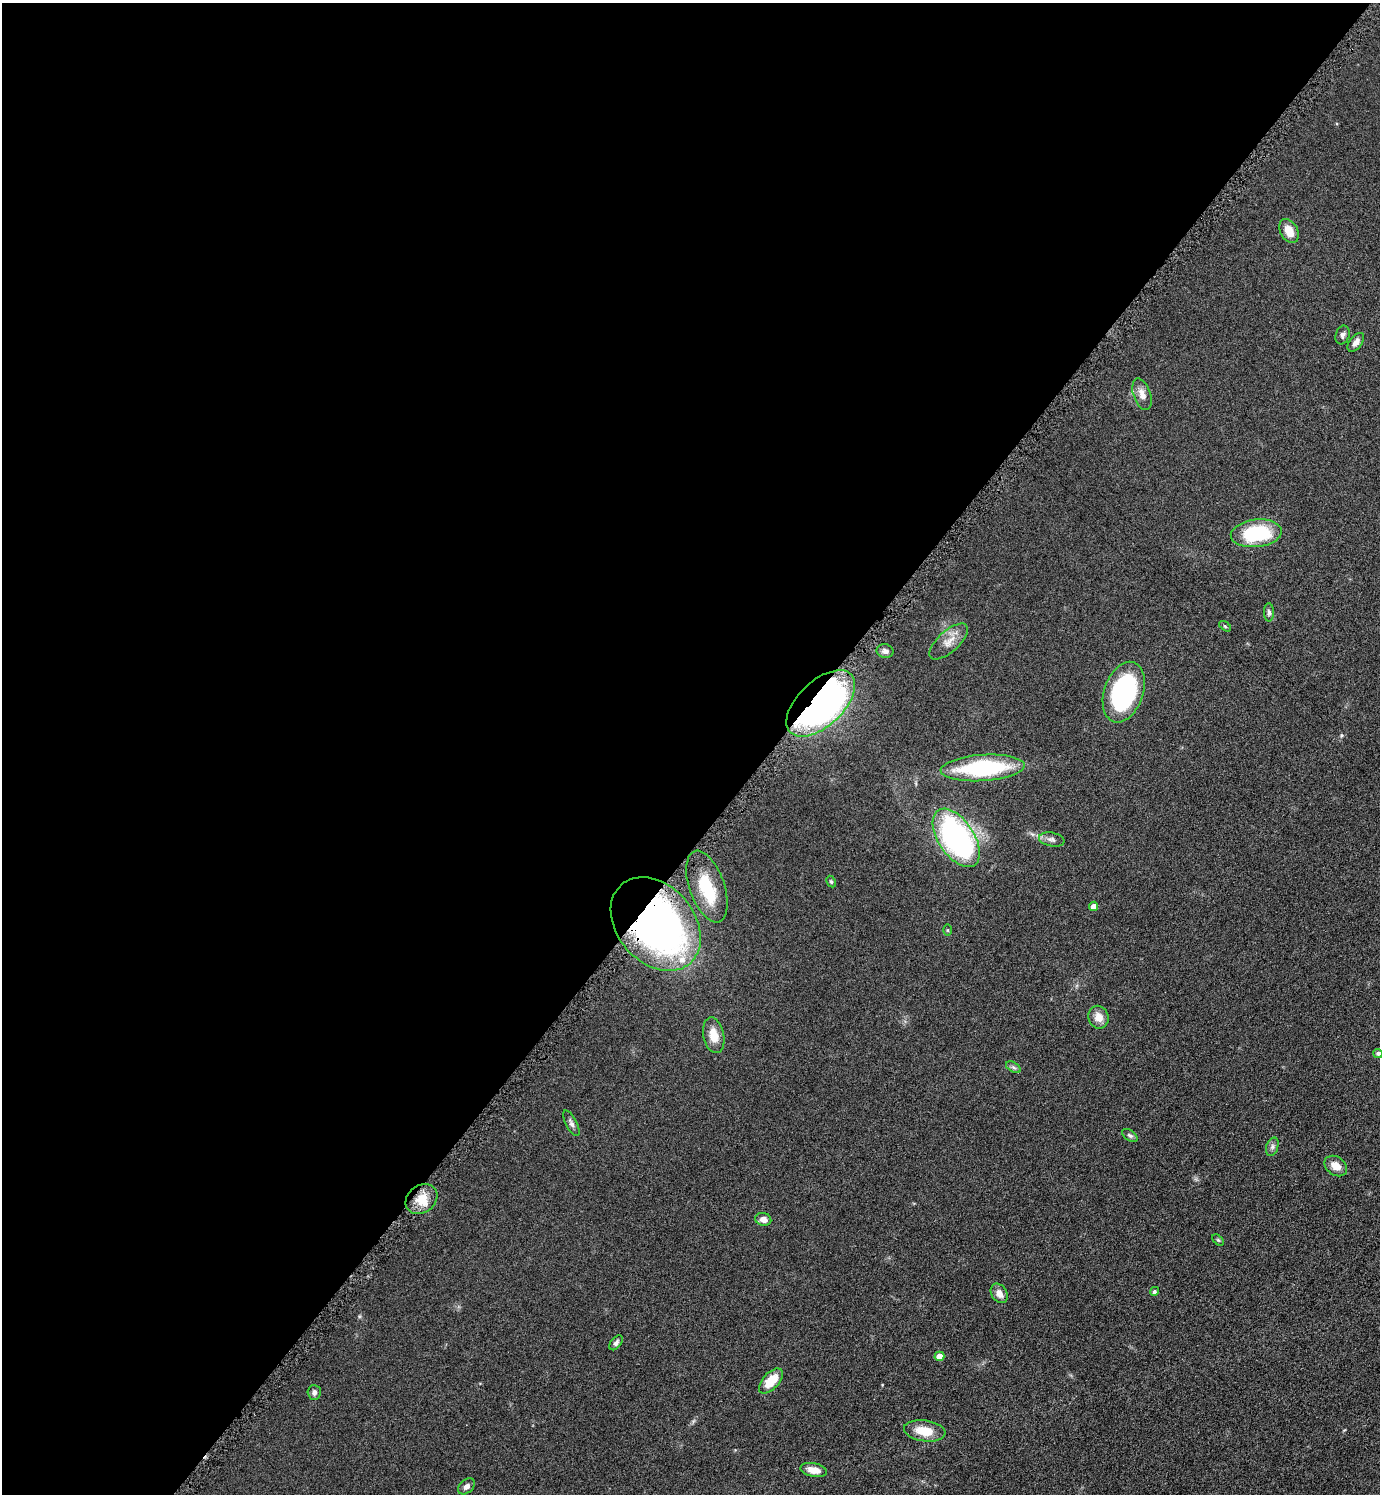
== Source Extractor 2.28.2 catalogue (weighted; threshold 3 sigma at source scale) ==
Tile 5 of 4 x 4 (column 1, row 2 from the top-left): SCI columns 174-1551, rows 2998-4489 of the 5998 x 5995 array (HDU 1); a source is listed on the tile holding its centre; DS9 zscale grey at full resolution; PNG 1382 x 1496 px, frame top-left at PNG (2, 3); each listed source drawn as its Kron ellipse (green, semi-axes under 4 px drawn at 4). Shown black and unused: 56% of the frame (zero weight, under 4 of 8 exposures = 1% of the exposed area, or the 3 px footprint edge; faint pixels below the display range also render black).
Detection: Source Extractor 2.28.2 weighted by HDU 2 'WHT'; one run over the whole footprint, this tile lists its part. Background 0.0953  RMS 0.0062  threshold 0.0252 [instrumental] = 3 sigma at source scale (4.09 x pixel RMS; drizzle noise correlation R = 1.36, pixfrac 0.8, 0.05/0.05 arcsec/px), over >= 5 px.
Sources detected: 41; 1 inside a brighter object's white glare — neither listed nor drawn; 1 inside a brighter listed object's ellipse — not listed separately; the other 39 listed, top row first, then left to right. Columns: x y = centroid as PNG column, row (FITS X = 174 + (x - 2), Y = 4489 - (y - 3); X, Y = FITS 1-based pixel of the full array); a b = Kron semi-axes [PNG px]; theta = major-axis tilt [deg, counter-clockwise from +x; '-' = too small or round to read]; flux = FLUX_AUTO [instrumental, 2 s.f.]
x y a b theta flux
1289 231 13 8 -61 8.2
1343 335 9 6 69 1.8
1356 342 11 6 52 3.4
1142 394 16 8 -71 4.9
1256 533 26 13 7 40
1269 612 9 5 -89 1.5
1225 626 7 3 -37 0.71
949 641 24 10 42 6.9
885 651 8 7 - 2
1124 692 31 19 71 90
821 703 42 22 43 260
983 768 42 13 4 62
956 838 33 18 -56 140
1052 839 13 7 -11 2.5
831 882 6 4 -62 0.8
707 887 37 17 -71 25
1094 906 4 4 - 4.6
656 924 52 38 -49 300
947 930 6 4 -90 0.6
1098 1017 11 10 - 6
714 1035 18 10 -78 8.4
1378 1053 5 4 - 1.4
1013 1067 8 4 -31 1.3
571 1123 14 5 -63 2.1
1130 1135 9 5 -36 1.3
1272 1147 9 6 72 1.7
1336 1166 12 9 -35 5.9
421 1199 17 13 38 11
763 1219 8 6 -13 3.5
1218 1240 7 4 -44 0.88
1154 1291 4 4 - 1.3
999 1293 10 7 -58 3.9
616 1343 8 5 51 1.7
939 1356 5 4 - 6.9
771 1381 15 8 47 13
314 1392 7 6 - 1.8
925 1431 21 10 -8 12
814 1470 13 6 -12 6.1
466 1486 9 6 39 2.5
Overlapping masked pixels (flux is a lower limit): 2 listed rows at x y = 821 703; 656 924
Isophote crosses this tile's border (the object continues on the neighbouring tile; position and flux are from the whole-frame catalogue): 1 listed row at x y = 1378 1053